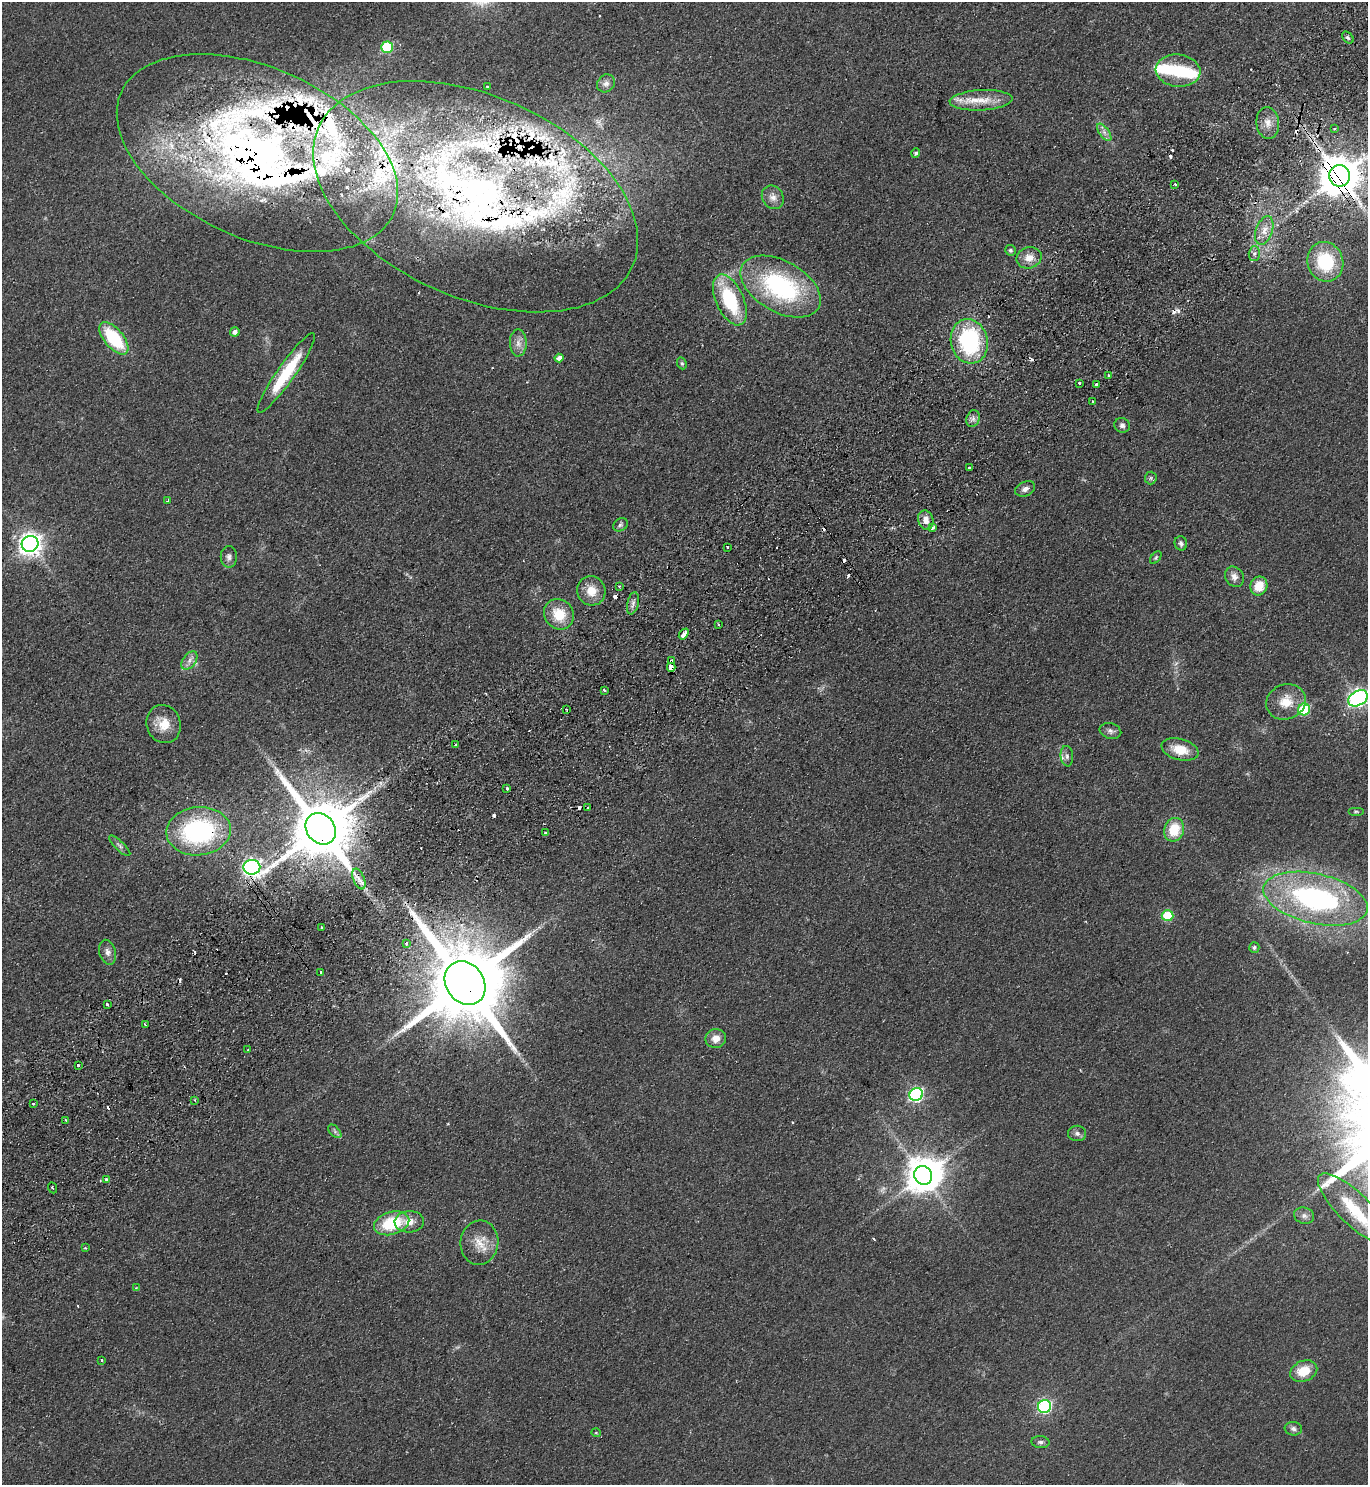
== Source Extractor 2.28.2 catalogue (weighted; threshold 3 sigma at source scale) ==
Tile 10 of 4 x 4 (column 2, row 3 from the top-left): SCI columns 1564-2929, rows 1530-3012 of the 5999 x 6026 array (HDU 1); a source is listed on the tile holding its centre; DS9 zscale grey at full resolution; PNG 1370 x 1487 px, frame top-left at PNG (2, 2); each listed source drawn as its Kron ellipse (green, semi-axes under 4 px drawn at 4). Shown black and unused: <1% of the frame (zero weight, under 2 of 3 exposures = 3% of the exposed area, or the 3 px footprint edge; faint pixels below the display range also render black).
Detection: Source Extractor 2.28.2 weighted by HDU 2 'WHT'; one run over the whole footprint, this tile lists its part. Background 0.0854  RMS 0.0096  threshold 0.0433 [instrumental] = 3 sigma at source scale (4.5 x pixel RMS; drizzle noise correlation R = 1.50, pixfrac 1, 0.05/0.05 arcsec/px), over >= 5 px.
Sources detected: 180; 1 too faint to see at this stretch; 4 inside a brighter object's white glare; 24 cosmic-ray / hot-pixel residue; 2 long thin detections or spike segments (spike, bleed or trail) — neither listed nor drawn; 36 inside a brighter listed object's ellipse — not listed separately; the other 113 listed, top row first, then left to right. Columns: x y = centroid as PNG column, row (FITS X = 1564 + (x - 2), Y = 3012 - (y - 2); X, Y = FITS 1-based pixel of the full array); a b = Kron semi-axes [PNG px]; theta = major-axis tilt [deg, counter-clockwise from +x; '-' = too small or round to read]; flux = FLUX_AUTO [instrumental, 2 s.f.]
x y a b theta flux
1348 37 7 5 -48 2.2
387 47 6 5 - 55
1178 71 22 16 -5 34
606 83 9 8 - 4.5
487 87 3 2 - 0.86
981 100 31 10 3 20
1268 123 16 11 -84 9.8
1335 129 4 3 - 1.2
1104 132 10 5 -55 4
257 153 149 85 -24 660
916 153 5 4 - 2
1340 176 11 10 - 3500
1175 184 3 2 - 1.2
476 197 172 101 -24 740
773 197 12 10 -58 6.4
1264 231 15 8 71 9.2
1010 250 5 5 - 2.2
1254 253 7 5 88 2.8
1029 258 12 10 15 10
1325 262 20 18 -71 56
781 287 44 25 -30 130
730 300 27 14 -65 63
235 332 4 4 - 4.1
114 338 19 9 -49 56
969 341 22 18 -76 110
518 343 13 8 -89 6.7
559 358 4 4 - 5.1
682 363 6 4 -68 1.5
286 373 48 9 55 49
1109 376 3 3 - 2.5
1079 383 3 2 - 2.6
1096 385 4 4 - 12
1092 401 3 2 - 1.5
973 419 8 6 70 3.7
1122 425 8 7 - 3.1
969 467 3 3 - 2.7
1151 478 6 6 - 2.1
1025 489 10 7 24 4.4
168 500 4 3 - 2.1
926 520 10 7 -75 7.2
620 525 8 6 33 2.3
932 528 4 3 - 2.1
1181 543 7 6 - 2.7
30 544 8 8 - 690
727 547 3 3 - 3.4
229 557 11 8 -90 4
1156 558 7 4 53 1.4
1234 577 11 9 -55 5.7
619 586 2 2 - 0.88
1259 586 9 8 - 17
591 591 15 14 - 14
633 603 11 5 77 3.9
559 614 16 14 -48 24
718 624 3 2 - 1.4
684 634 6 3 51 16
189 661 10 6 55 4.6
671 661 3 3 - 1.7
671 667 4 3 - 68
604 690 3 2 - 1.9
1358 698 10 7 31 400
1286 702 20 17 22 20
566 709 3 3 - 1.6
1304 709 6 6 - 60
164 724 19 17 -70 18
1110 731 11 7 -16 3.5
455 745 3 2 - 1.2
1180 749 19 10 -15 19
1067 756 10 6 -84 3.6
507 788 3 3 - 2.9
588 807 3 3 - 2.5
1356 812 8 3 0 1.3
321 829 17 14 -52 9100
1174 830 12 9 73 26
199 831 32 24 5 140
545 833 3 3 - 2.1
120 846 14 4 -44 2.9
252 867 8 7 - 340
359 879 11 5 -67 5.1
1316 899 53 25 -13 190
1168 916 6 5 - 47
322 928 3 2 - 0.88
406 943 3 3 - 4.1
1254 948 5 5 - 2.1
108 952 12 8 -75 5.1
321 972 3 3 - 2.3
465 983 23 19 -55 15000
107 1004 3 3 - 4.8
145 1024 2 2 - 0.95
716 1038 10 9 - 8.7
247 1050 3 2 - 1.8
78 1065 3 3 - 3.3
916 1095 7 6 - 180
195 1100 3 2 - 0.91
33 1104 3 3 - 2.9
66 1120 3 2 - 1.9
335 1131 8 5 -45 2.4
1077 1133 9 7 -3 3.5
923 1175 9 9 - 1800
106 1179 3 3 - 3.6
52 1188 6 2 -67 0.97
1354 1209 48 16 -44 44
1304 1216 10 8 -15 4.2
409 1222 15 10 3 11
392 1223 18 11 16 46
479 1243 22 19 83 18
85 1248 3 3 - 0.79
136 1288 4 2 - 0.61
102 1360 3 3 - 2
1304 1371 14 10 22 20
1045 1406 6 6 - 150
1293 1429 8 7 - 3.2
596 1433 5 3 - 0.77
1041 1442 9 6 -3 2.8
Overlapping masked pixels (flux is a lower limit): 9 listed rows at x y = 257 153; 1340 176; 476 197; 671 661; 671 667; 321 829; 199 831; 252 867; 465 983
Isophote crosses this tile's border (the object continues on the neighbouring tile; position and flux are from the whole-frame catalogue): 1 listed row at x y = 1358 698